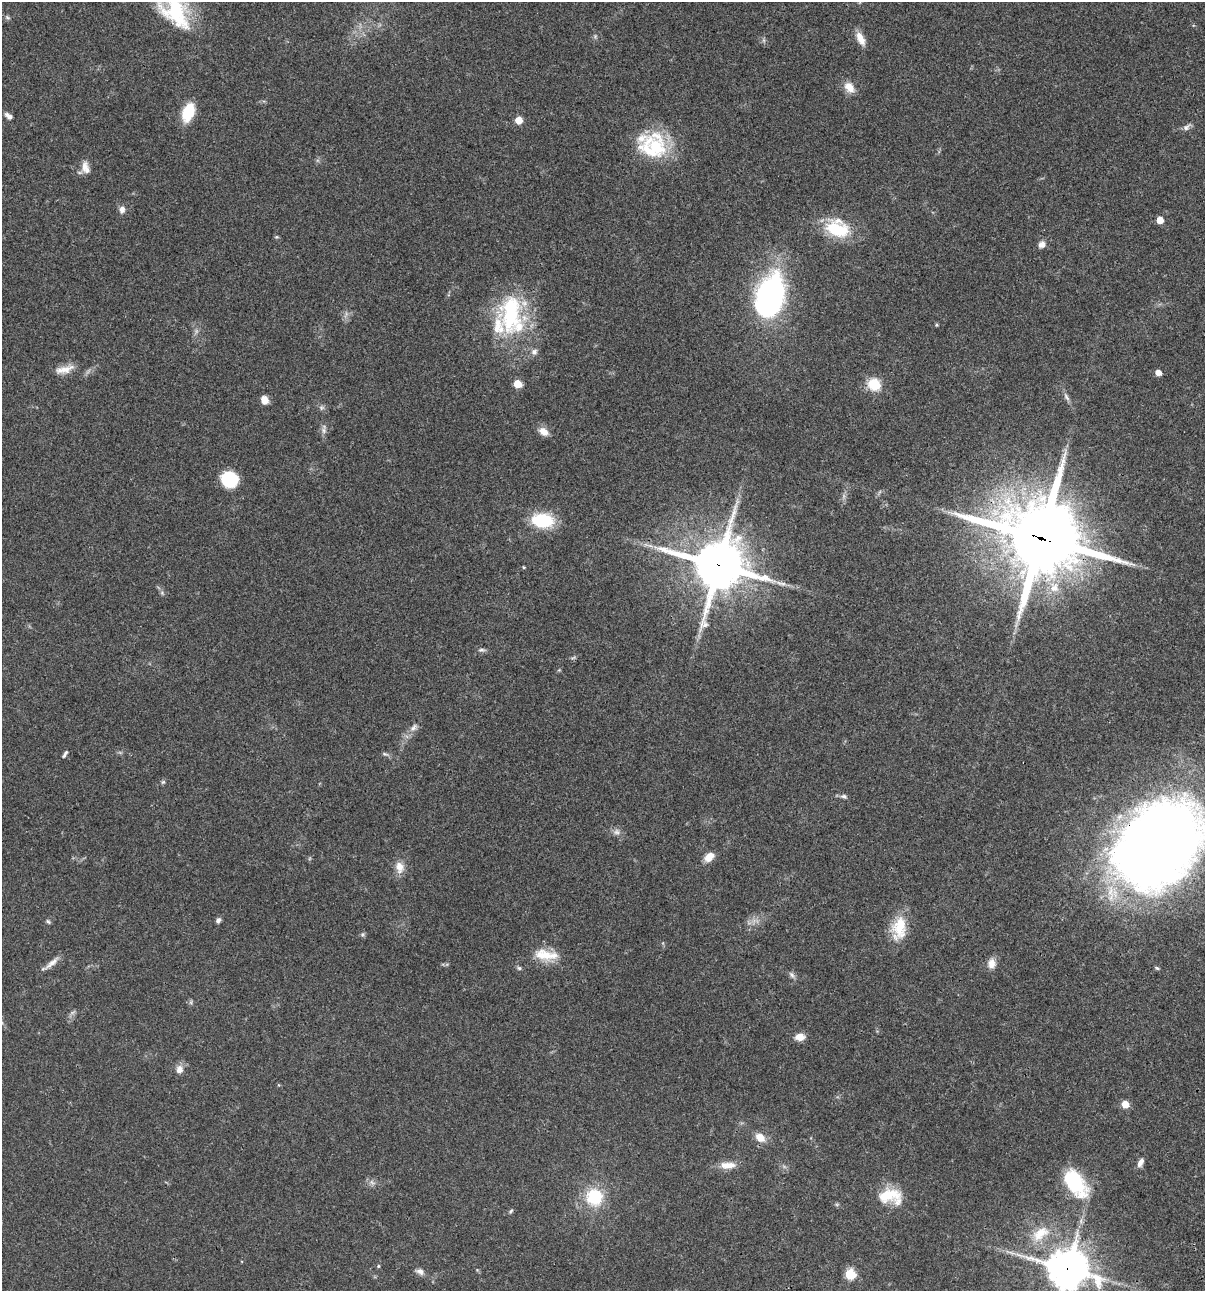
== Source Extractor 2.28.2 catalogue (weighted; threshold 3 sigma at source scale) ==
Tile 6 of 4 x 4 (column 2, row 2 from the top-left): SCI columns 1438-2640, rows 2696-3984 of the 5405 x 5390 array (HDU 1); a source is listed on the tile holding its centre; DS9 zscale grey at full resolution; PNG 1207 x 1293 px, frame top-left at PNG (2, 2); no overlay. Shown black and unused: <1% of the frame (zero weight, under 3 of 4 exposures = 9% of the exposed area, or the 3 px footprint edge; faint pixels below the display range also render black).
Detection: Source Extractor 2.28.2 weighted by HDU 2 'WHT'; one run over the whole footprint, this tile lists its part. Background 0.0473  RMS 0.0054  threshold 0.0244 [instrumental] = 3 sigma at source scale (4.5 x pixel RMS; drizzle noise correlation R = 1.50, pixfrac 1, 0.05/0.05 arcsec/px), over >= 5 px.
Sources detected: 88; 4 too faint to see at this stretch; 2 inside a brighter object's white glare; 1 long thin detection or spike segment (spike, bleed or trail) — not listed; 7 inside a brighter listed object's ellipse — not listed separately; the other 74 listed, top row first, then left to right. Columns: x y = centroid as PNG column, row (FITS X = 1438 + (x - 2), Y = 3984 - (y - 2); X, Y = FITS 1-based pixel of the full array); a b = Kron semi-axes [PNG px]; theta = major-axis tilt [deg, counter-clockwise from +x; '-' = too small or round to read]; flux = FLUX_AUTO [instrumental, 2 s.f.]
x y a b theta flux
175 12 42 27 -48 46
7 17 7 5 -19 1
595 36 5 5 - 0.8
860 39 17 8 -64 5.4
849 87 14 10 -52 5.9
188 112 16 9 71 22
8 116 10 6 -35 2.2
519 120 5 5 - 9.1
1187 127 13 6 36 2.1
656 147 38 23 -39 28
85 167 15 10 78 4.2
122 210 10 7 87 2.5
1160 220 5 5 - 7.9
837 229 30 17 -18 25
276 237 6 5 - 0.68
1042 244 9 8 - 2.8
770 297 29 17 73 190
511 313 53 27 86 55
936 325 5 4 - 0.64
534 352 10 8 23 2.2
64 369 26 9 14 6
1158 373 5 4 - 4.9
517 384 5 5 - 11
874 384 13 12 - 13
1066 397 13 5 -59 1.9
264 400 8 6 -63 4.5
322 408 8 6 2 1.3
324 429 15 6 87 2.2
544 432 13 9 -36 4.4
229 480 16 14 -34 24
542 520 21 13 -5 28
1041 538 26 24 -24 5600
650 546 10 4 -10 1.8
719 565 17 17 - 2600
524 567 4 3 - 0.59
1054 588 15 13 -66 8.7
162 593 6 5 - 0.97
481 650 9 5 0 1.4
573 658 7 4 19 0.79
413 728 13 7 46 3
65 754 10 3 58 1.2
385 754 10 5 -18 1.2
163 782 6 5 - 0.89
844 796 8 5 -9 1.4
616 832 10 7 -5 2.3
1159 845 77 55 46 780
709 857 13 8 43 5.2
399 867 15 11 -76 5.3
218 920 7 5 57 1.5
48 922 7 4 -61 0.9
901 924 32 19 72 16
362 934 7 5 21 0.94
546 955 30 12 -8 12
51 963 25 6 40 3.9
991 964 13 10 85 4.4
519 968 5 5 - 0.89
1157 968 6 4 -29 0.81
792 975 11 5 -50 1.6
191 1002 6 4 72 0.83
800 1037 10 8 3 5.2
179 1069 11 9 76 3.7
1125 1104 5 5 - 9.7
760 1137 10 7 -36 6.9
1140 1162 11 6 62 2.6
728 1165 21 8 3 6.4
1076 1183 33 19 -62 33
890 1196 31 19 -6 16
594 1197 17 16 - 24
511 1211 6 4 46 0.8
1040 1233 26 15 36 13
378 1266 5 4 - 0.55
1068 1269 14 13 - 1400
420 1271 12 7 -24 2.4
850 1274 6 6 - 31
Overlapping masked pixels (flux is a lower limit): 4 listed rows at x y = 1041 538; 719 565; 1159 845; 1068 1269
Isophote crosses this tile's border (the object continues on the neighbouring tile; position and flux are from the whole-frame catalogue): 3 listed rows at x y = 175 12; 1159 845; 1068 1269